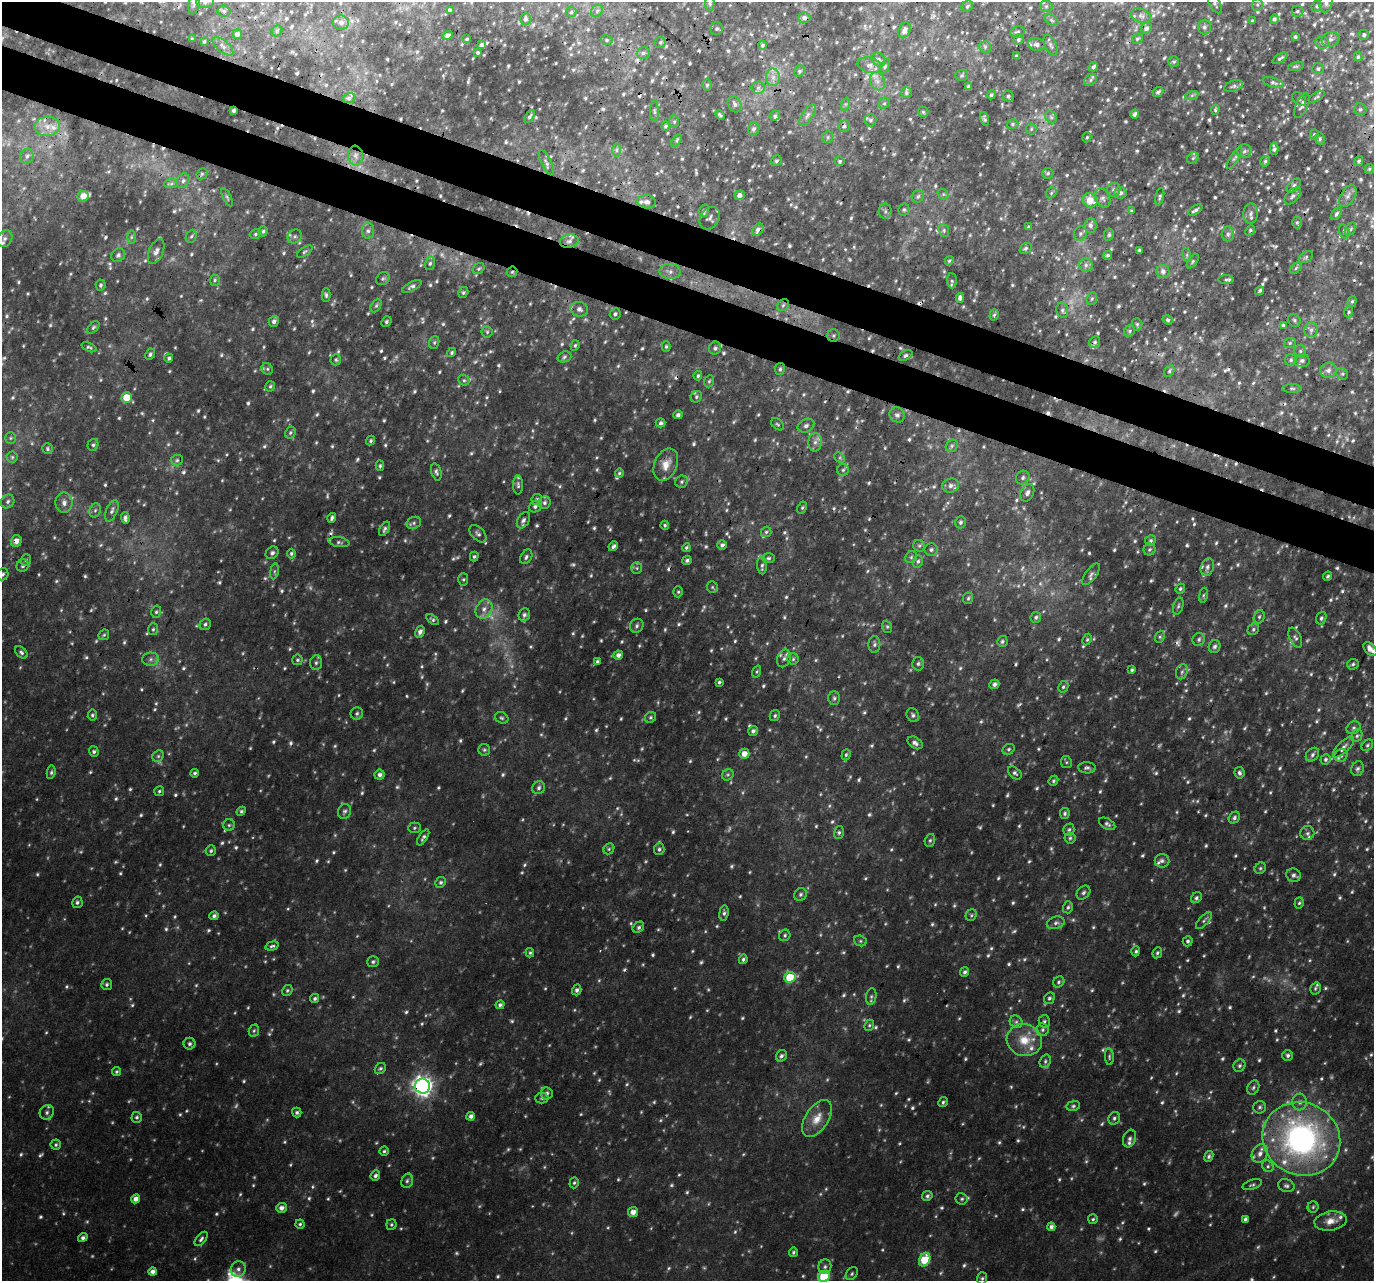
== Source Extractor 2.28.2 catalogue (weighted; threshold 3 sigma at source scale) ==
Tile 11 of 4 x 4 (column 3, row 3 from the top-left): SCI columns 2775-4146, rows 1608-2886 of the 5540 x 5708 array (HDU 1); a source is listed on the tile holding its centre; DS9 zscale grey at full resolution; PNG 1376 x 1283 px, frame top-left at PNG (2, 2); each listed source drawn as its Kron ellipse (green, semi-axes under 4 px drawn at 4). Shown black and unused: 7% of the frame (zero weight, under 3 of 4 exposures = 5% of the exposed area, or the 3 px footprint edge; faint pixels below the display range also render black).
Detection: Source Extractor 2.28.2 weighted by HDU 2 'WHT'; one run over the whole footprint, this tile lists its part. Background 0.063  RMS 0.0067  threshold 0.0303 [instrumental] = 3 sigma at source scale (4.5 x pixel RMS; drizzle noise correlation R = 1.50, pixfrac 1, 0.0396/0.0396 arcsec/px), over >= 5 px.
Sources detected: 1289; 91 too faint to see at this stretch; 38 cosmic-ray / hot-pixel residue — neither listed nor drawn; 31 inside a brighter listed object's ellipse — not listed separately; of the other 1129, all 500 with FLUX_AUTO >= 1.09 (the completeness limit of this list) listed and drawn (629 fainter detections not listed), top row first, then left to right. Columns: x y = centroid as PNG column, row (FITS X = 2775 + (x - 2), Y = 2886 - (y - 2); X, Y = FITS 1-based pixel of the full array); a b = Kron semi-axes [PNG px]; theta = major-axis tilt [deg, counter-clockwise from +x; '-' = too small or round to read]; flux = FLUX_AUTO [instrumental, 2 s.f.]
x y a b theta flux
205 2 9 6 2 2.4
710 3 8 4 88 1.4
1326 3 9 6 77 2.4
194 4 11 5 81 1.8
1215 4 10 5 -60 1.9
1257 5 6 5 - 1.3
967 6 6 5 - 1.3
1046 6 6 5 - 1.3
1317 6 5 5 - 1.3
450 10 4 3 - 1.6
224 11 6 5 - 1.3
597 11 7 5 47 1.6
1297 11 6 5 - 1.5
571 12 5 5 - 1.2
1141 16 10 6 -22 2.3
804 18 6 5 - 2.4
525 19 6 5 - 1.6
1274 19 5 4 - 1.8
1051 20 8 5 -37 1.2
1252 21 3 3 - 1.3
341 23 8 7 - 3
1204 27 7 6 - 2.2
1146 28 6 5 - 1.9
716 29 6 6 - 1.4
904 30 8 5 68 2.9
277 31 6 5 - 1.1
1017 32 7 5 9 1.6
237 34 5 5 - 2.1
448 35 5 4 - 2.4
1364 35 5 5 - 1.5
1295 37 3 3 - 1.5
192 39 3 3 - 1.1
467 39 3 3 - 1.2
1018 39 5 4 - 1.5
1137 39 6 5 - 1.1
1331 39 9 7 21 2.7
607 40 6 5 - 1.3
204 42 4 3 - 1.2
660 42 6 5 - 1.3
1322 42 6 6 - 2
1037 44 9 6 -11 2.5
481 45 4 3 - 2.3
763 45 4 4 - 1.3
1051 45 11 5 -64 1.8
223 46 12 6 -40 3
985 47 6 6 - 1.4
478 52 3 3 - 1.1
643 53 6 6 - 2.1
1017 56 4 3 - 1.1
1358 57 5 4 - 1.3
1280 58 8 4 33 1.5
879 60 7 6 - 2.5
1174 62 5 5 - 1.2
870 65 12 7 -15 3.8
885 66 8 4 64 1.2
1296 66 8 4 14 1.1
1093 67 5 4 - 1.5
1318 69 6 5 - 1.5
799 71 6 5 - 1.4
961 75 6 5 - 1.2
773 77 8 7 - 3.5
1091 80 7 5 40 1.5
877 81 9 7 -66 3.5
1273 82 11 5 -17 2
707 85 6 5 - 1.3
968 86 4 3 - 1.5
1234 86 10 5 18 1.7
758 88 6 6 - 2
1158 92 6 4 41 1.8
906 93 5 5 - 1.4
991 95 4 4 - 1.3
1192 95 7 4 19 1.3
1008 96 6 5 - 1.7
1317 97 9 4 30 1.2
349 98 6 5 - 1.8
1299 99 8 5 -48 1.4
884 103 6 5 - 1.2
735 104 8 6 -60 2.2
846 104 7 4 70 1.2
1302 106 13 6 66 2.7
1360 109 6 5 - 1.4
234 110 3 3 - 1.5
1215 110 5 4 - 1.1
654 111 10 4 -89 1.5
923 112 5 5 - 1.1
1135 114 4 3 - 1.8
720 115 5 3 - 1.3
808 115 12 5 56 2.6
529 116 7 4 56 1.4
775 116 5 5 - 1.3
1051 117 7 5 -43 1.6
984 119 7 4 -76 1.3
871 120 6 6 - 1.9
674 121 6 5 - 1.1
1013 124 6 4 17 1.2
47 126 12 10 1 7.8
666 126 4 4 - 1.5
844 126 6 5 - 2.1
754 129 7 5 72 2.1
1031 129 5 5 - 1.1
1314 134 5 4 - 1.1
828 137 6 5 - 1.3
1087 137 5 4 - 1.1
1320 139 6 4 -80 1.2
677 141 7 4 54 1.1
1274 149 6 4 -89 2
617 150 7 4 90 1.4
1244 151 7 7 - 2.2
27 156 7 6 - 2.4
355 156 10 7 -84 3.8
1193 158 6 5 - 1.3
1235 158 12 4 56 1.8
776 161 6 5 - 1.6
840 161 5 4 - 1.6
1265 161 5 4 - 1.3
1359 161 5 4 - 1.5
546 163 13 5 -64 2.4
1369 169 5 4 - 1.1
1048 173 5 5 - 1.6
202 174 6 5 - 1.2
183 181 7 6 - 1.9
171 184 7 4 1 1.4
1294 186 8 5 45 2
1114 190 7 6 - 2.3
1051 193 6 4 49 1.1
1120 193 6 6 - 2.6
943 194 6 5 - 1.3
740 195 5 5 - 3.3
83 196 5 5 - 7.7
918 196 6 5 - 1.6
1293 196 10 6 47 2.4
1348 196 12 7 59 3.3
227 197 10 4 -63 1.3
1160 197 9 3 76 1.3
1103 198 10 7 -65 2.7
1090 200 8 6 -33 11
646 202 9 6 -6 2.8
904 210 6 5 - 1.4
1195 210 8 3 32 1.9
704 211 6 5 - 2
885 211 7 6 - 2.1
1132 211 3 3 - 1.2
1251 213 10 7 83 3
1336 214 7 4 58 1.6
710 218 12 9 53 2.7
1297 222 6 5 - 1.2
1090 225 7 6 - 2.6
1028 227 3 3 - 1.2
1350 229 7 5 53 1.3
758 230 7 5 51 2.7
944 230 7 5 -71 1.4
1250 230 6 4 49 1.1
263 231 5 4 - 1.3
368 231 8 6 -90 2.4
1344 231 7 5 -72 1.3
1080 233 7 6 - 2
256 234 6 4 17 1.3
1228 234 7 6 - 2
1109 235 6 5 - 1.4
191 236 7 5 66 1.4
295 236 7 6 - 2.1
131 237 6 4 89 1.3
5 239 9 7 53 2.1
569 241 9 6 11 2.4
1025 248 6 5 - 1.4
1139 250 3 3 - 1.5
156 251 13 7 67 3.7
305 252 9 4 34 1.3
118 255 7 6 - 2.1
1108 255 4 4 - 1.3
1187 255 7 4 -73 1.2
1306 257 8 5 33 1.4
949 261 5 4 - 1.1
1193 261 8 4 55 1.2
430 263 7 5 74 1.6
1086 265 7 6 - 2.3
1296 268 7 4 45 1.2
479 269 6 5 - 1.1
1163 271 6 6 - 3
512 272 5 5 - 1.1
670 272 10 7 -2 3.6
383 279 7 6 - 1.5
215 280 5 5 - 1.1
1226 280 7 4 0 1.3
952 281 7 5 -85 1.1
101 285 5 5 - 1.3
412 286 11 4 27 2
1260 291 5 3 - 1.4
463 293 6 4 58 1.2
326 295 7 4 -88 1.5
960 298 5 4 - 2.2
1092 299 6 5 - 1.3
1352 301 5 4 - 1.2
783 305 7 5 44 1.5
376 306 7 5 62 1.3
579 309 9 7 -13 3.4
1062 310 8 5 -78 1.8
1349 312 5 4 - 1.2
615 314 6 5 - 1.7
994 315 6 4 71 1.4
1168 320 5 4 - 1.1
1294 320 7 6 - 1.5
274 321 5 4 - 2.1
386 322 6 4 49 1.4
1137 324 6 5 - 1.2
1283 325 4 4 - 1.6
93 327 7 4 46 1.3
1311 330 7 7 - 2.5
1130 331 6 5 - 1.2
487 332 5 5 - 1.2
834 336 6 6 - 1.4
434 342 6 5 - 1.1
1095 342 6 5 - 1.5
1290 343 6 5 - 1.1
575 345 5 4 - 1.1
89 347 8 4 -22 1.3
666 347 5 4 - 1.1
715 348 6 6 - 1.9
1300 351 6 6 - 1.7
452 352 5 4 - 1.1
150 354 6 4 63 1.6
906 355 7 5 31 1.4
564 357 7 5 19 1.5
169 358 4 4 - 1.4
336 360 6 5 - 1.3
1291 360 6 6 - 1.7
1302 360 8 6 1 2.4
267 369 6 5 - 1.3
780 369 6 5 - 1.5
1328 370 8 7 - 3.6
1169 371 6 4 62 1.4
1342 374 6 5 - 1.1
698 376 4 4 - 1.1
464 380 6 5 - 1.3
709 381 6 4 66 1.1
270 386 5 5 - 1.2
1292 388 10 4 -1 1.3
127 397 5 5 - 16
696 397 6 5 - 1.3
678 415 4 4 - 1.8
897 415 8 7 - 2.3
660 423 5 4 - 1.4
778 424 7 5 -41 1.3
806 426 8 6 26 2.4
290 433 6 5 - 1.2
11 438 6 5 - 1.1
371 441 5 4 - 1.2
815 442 9 6 89 3.2
93 445 6 5 - 1.4
952 446 7 5 48 1.5
48 449 5 5 - 1.1
12 457 5 5 - 1.1
840 458 6 4 -45 1.1
177 460 6 5 - 1.4
666 465 17 11 66 7.5
380 466 5 4 - 1.1
843 470 6 5 - 1.4
436 472 9 5 -74 1.7
619 473 5 4 - 1.1
1023 478 7 6 - 1.9
682 482 6 6 - 1.4
518 485 9 5 -89 1.5
951 486 8 7 - 2.9
1027 493 9 6 65 2.8
537 499 5 5 - 1.6
8 501 7 6 - 2
64 503 10 8 -90 3.8
545 503 6 6 - 1.7
535 506 6 5 - 2
802 508 6 4 63 1.1
95 510 7 5 67 1.5
112 511 11 5 67 2.2
125 518 6 4 -88 2.2
332 518 5 3 - 1.5
523 520 9 5 58 2.4
960 522 6 5 - 1.5
414 523 7 6 - 1.7
665 525 4 4 - 1.1
385 529 8 4 59 1.6
766 532 5 5 - 1.2
478 534 10 6 -46 2.1
1151 540 6 5 - 1.3
16 541 6 5 - 5.2
339 542 10 5 -8 1.7
722 545 5 5 - 2.1
613 546 5 4 - 1.7
919 546 6 5 - 1.5
686 548 4 4 - 1.2
1150 549 6 6 - 1.3
931 550 7 6 - 1.7
272 553 7 5 43 2.1
291 554 5 4 - 1.4
474 556 5 4 - 1.2
526 557 8 5 59 1.8
911 557 6 5 - 1.3
768 558 6 5 - 1.3
26 560 6 5 - 1.2
687 560 4 4 - 1.5
918 561 6 5 - 1.5
762 565 9 5 -87 1.6
23 566 6 5 - 1.8
1207 567 9 6 71 2.5
637 568 6 5 - 1.3
274 571 8 4 81 1.3
3 574 6 5 - 1.6
1091 574 13 5 52 2.4
1328 576 4 3 - 1.2
463 579 6 5 - 1.1
712 587 6 5 - 1.1
1180 589 5 4 - 1.2
678 592 5 4 - 1.1
1203 595 8 4 81 1.1
968 598 6 5 - 1.2
1178 606 9 4 72 1.4
484 609 10 8 61 4.5
156 612 6 5 - 1.3
524 615 6 5 - 1.9
1036 617 5 5 - 1.4
1259 617 7 5 73 1.3
1321 618 6 5 - 1.7
433 620 7 4 -35 1.2
205 624 6 5 - 1.5
637 626 7 6 - 1.8
887 627 6 5 - 1.1
153 629 6 5 - 1.2
1253 629 6 5 - 1.4
420 632 6 4 60 2.6
104 635 6 4 44 1.1
1160 637 6 4 69 1.1
1295 638 11 5 -64 1.8
1199 639 7 6 - 1.6
1087 640 6 4 63 1.1
1002 641 5 5 - 1.4
874 644 8 6 90 1.8
1215 646 6 6 - 1.9
1370 649 8 5 -46 4.7
21 652 7 5 -45 1.5
618 655 4 4 - 2.9
784 658 9 6 69 2.6
151 659 8 6 1 2.6
793 659 5 5 - 1.2
297 660 5 5 - 1.1
597 661 4 3 - 1.1
316 663 7 5 87 1.9
918 664 7 6 - 1.5
1353 664 6 5 - 1.3
1132 670 4 4 - 1.1
757 672 6 4 71 1.1
1182 672 8 5 69 1.9
719 682 4 3 - 1.1
994 684 5 4 - 2.3
1063 687 6 5 - 1.4
834 698 7 5 90 1.5
357 713 6 6 - 1.5
92 715 6 4 81 1.2
775 715 6 4 60 1.3
913 715 7 6 - 1.6
651 717 6 5 - 1.2
502 718 7 5 -29 1.3
1353 728 7 6 - 1.7
753 731 5 5 - 2.2
1357 736 6 5 - 1.5
915 743 8 5 -32 2.4
1367 745 6 4 42 1.3
1344 747 14 5 45 3.3
1009 749 6 5 - 1.3
484 750 6 5 - 1.3
94 751 5 4 - 1.4
744 754 5 5 - 6
846 755 6 4 71 1.2
1312 755 7 6 - 2.1
158 756 6 5 - 1.3
1341 756 7 6 - 1.9
1325 759 5 5 - 1.7
1066 762 6 5 - 1.2
1087 768 8 5 -3 1.8
1358 769 7 6 - 1.9
51 772 7 4 82 1.3
195 773 4 4 - 1.3
1015 773 8 5 -41 1.7
1239 773 6 5 - 1.8
380 775 5 5 - 2.8
728 775 6 5 - 1.3
1053 781 5 4 - 1.3
539 788 7 6 - 1.7
159 791 5 5 - 1.2
241 811 5 4 - 1.2
345 811 7 6 - 1.8
1065 813 5 5 - 1.6
1234 818 6 5 - 1.6
1107 824 9 5 -29 1.8
229 825 6 5 - 1.4
414 828 6 5 - 1.2
1069 830 6 5 - 1.5
839 832 6 5 - 1.4
1307 833 7 7 - 1.9
423 837 9 4 58 1.7
1070 838 5 5 - 1.3
930 840 6 5 - 1.3
609 849 6 5 - 1.2
659 849 6 5 - 1.6
211 851 5 5 - 1.2
1162 861 7 7 - 2.1
1260 868 6 5 - 1.2
1294 875 7 6 - 2.1
441 882 6 5 - 1.6
1083 893 8 6 46 2
800 894 6 6 - 1.8
1196 898 6 5 - 1.5
77 902 6 5 - 1.7
1299 903 6 4 72 1.1
1068 907 6 4 73 1.3
724 913 8 4 84 1.6
971 915 6 5 - 1.2
214 916 4 4 - 1.9
1204 920 10 4 48 1.6
1056 923 9 6 16 2.3
638 927 6 4 43 1.6
785 935 6 5 - 1.3
860 941 6 5 - 1.2
1188 941 5 5 - 1.3
272 946 7 4 15 1.3
1136 951 5 4 - 1.3
530 953 5 4 - 1.1
1157 953 6 4 65 1.4
743 959 5 4 - 1.3
373 962 6 5 - 1.4
965 972 5 4 - 1.6
790 977 6 5 - 23
1059 982 6 5 - 1.4
107 984 5 5 - 1.5
1315 988 6 5 - 1.2
287 990 6 4 58 1.2
577 990 5 4 - 1.9
871 996 8 5 81 1.6
315 998 5 4 - 1.3
1049 998 6 5 - 1.4
500 1005 4 4 - 1.7
1044 1021 6 5 - 1.5
1016 1022 7 6 - 1.8
869 1025 6 4 68 1.1
1043 1030 6 6 - 1.6
254 1031 6 5 - 1.1
1024 1040 18 15 -13 15
190 1044 6 6 - 1.6
1288 1055 5 5 - 1.7
781 1056 6 5 - 1.9
1109 1057 8 4 -86 1.3
1045 1061 7 5 70 1.7
1239 1066 6 5 - 1.4
380 1068 6 5 - 1.3
116 1072 4 4 - 1.1
422 1086 7 7 - 390
1253 1088 7 5 60 1.5
547 1093 6 6 - 2
542 1098 6 5 - 1.4
943 1102 5 4 - 1.2
1300 1102 8 7 - 2.8
1073 1106 7 5 10 1.4
1260 1107 6 6 - 1.6
47 1112 7 6 - 1.9
297 1112 5 4 - 1.5
471 1116 4 4 - 2.6
137 1117 5 5 - 1.4
817 1118 21 11 56 11
1114 1118 6 5 - 1.6
1130 1139 9 6 73 2.2
1301 1139 39 36 -27 190
56 1145 5 5 - 1.3
384 1151 4 4 - 1.1
1260 1154 9 7 61 4
1209 1156 6 4 64 1.6
1268 1166 6 5 - 1.4
375 1176 6 4 69 1.9
407 1181 7 5 72 1.7
574 1183 5 4 - 1.1
1252 1185 10 4 18 1.5
1286 1186 8 6 -16 1.9
927 1196 5 4 - 1.3
136 1199 4 4 - 4.1
962 1199 6 5 - 1.4
1313 1207 5 5 - 1.2
281 1208 5 5 - 3.2
633 1212 5 5 - 4.6
1093 1219 5 5 - 1.1
1245 1219 4 3 - 1.8
1330 1221 16 9 10 7.2
300 1224 4 4 - 1.2
391 1225 5 5 - 1.2
1051 1227 4 4 - 2.1
83 1238 5 4 - 1.9
201 1239 8 4 51 1.6
793 1252 5 4 - 1.2
925 1260 7 5 65 24
825 1267 7 6 - 1.9
238 1269 8 7 - 2.8
153 1272 4 4 - 3.1
852 1274 7 5 52 1.3
824 1276 6 5 - 37
982 1278 6 5 - 1.2
Overlapping masked pixels (flux is a lower limit): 12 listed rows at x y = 234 110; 758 230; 295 236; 512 272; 783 305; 1062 310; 834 336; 16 541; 1065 813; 422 1086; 1301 1139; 375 1176
Isophote crosses this tile's border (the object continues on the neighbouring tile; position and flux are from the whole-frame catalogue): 7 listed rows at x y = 205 2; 710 3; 1326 3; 1215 4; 3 574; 1370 649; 824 1276